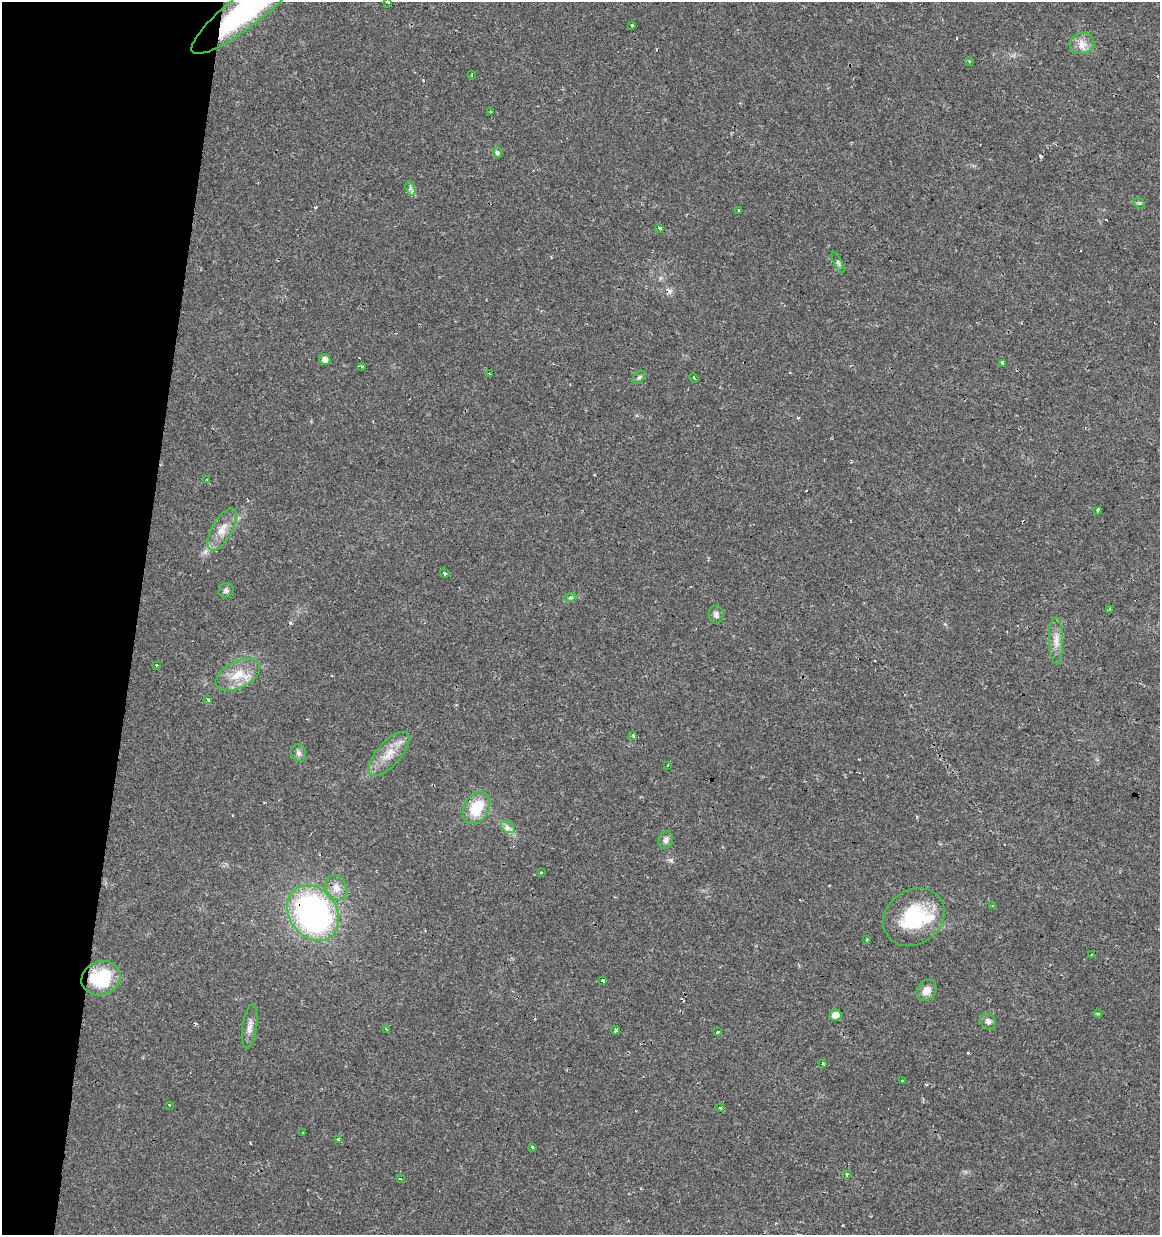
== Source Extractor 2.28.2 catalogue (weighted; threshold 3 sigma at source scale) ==
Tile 9 of 4 x 4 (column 1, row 3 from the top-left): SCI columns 287-1444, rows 1234-2466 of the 5145 x 4941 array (HDU 1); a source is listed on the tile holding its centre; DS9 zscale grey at full resolution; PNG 1162 x 1237 px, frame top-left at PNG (2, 2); each listed source drawn as its Kron ellipse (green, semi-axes under 4 px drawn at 4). Shown black and unused: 12% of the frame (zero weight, under 2 of 3 exposures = <1% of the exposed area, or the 3 px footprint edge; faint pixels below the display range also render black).
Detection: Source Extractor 2.28.2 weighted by HDU 2 'WHT'; one run over the whole footprint, this tile lists its part. Background 0.0131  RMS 0.003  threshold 0.0136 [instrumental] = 3 sigma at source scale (4.5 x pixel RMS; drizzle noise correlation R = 1.50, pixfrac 1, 0.0396/0.0396 arcsec/px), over >= 5 px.
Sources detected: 82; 17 cosmic-ray / hot-pixel residue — neither listed nor drawn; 1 inside a brighter listed object's ellipse — not listed separately; the other 64 listed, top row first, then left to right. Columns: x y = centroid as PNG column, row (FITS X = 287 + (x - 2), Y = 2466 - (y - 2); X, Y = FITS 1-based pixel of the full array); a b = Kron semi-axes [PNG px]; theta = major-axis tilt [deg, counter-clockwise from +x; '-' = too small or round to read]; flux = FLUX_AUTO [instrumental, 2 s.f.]
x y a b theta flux
388 2 3 3 - 0.5
247 9 70 16 38 57
632 26 3 3 - 2.4
1082 43 12 10 18 2.5
969 61 3 3 - 0.42
472 74 3 2 - 0.29
491 112 3 3 - 0.44
497 153 5 4 - 0.81
410 188 7 4 -72 0.82
1139 203 6 4 -42 0.49
738 211 3 3 - 1.9
659 228 4 3 - 1.7
838 263 12 3 -65 0.58
325 359 6 5 - 1.4
1002 363 4 4 - 0.37
362 366 3 3 - 1
490 374 3 2 - 0.33
639 377 8 5 48 0.64
694 378 5 3 - 0.34
207 480 3 2 - 0.28
1098 510 4 3 - 0.72
222 529 23 10 61 4.2
445 573 5 3 - 0.78
226 590 8 7 - 0.92
570 598 6 4 19 0.45
1110 609 3 2 - 1.1
716 615 9 7 -80 1.1
1056 640 23 7 -88 2.9
156 665 3 3 - 1.3
238 675 24 13 27 6.8
207 700 3 3 - 2.7
633 735 4 3 - 0.47
299 753 9 7 -75 1
389 754 27 12 48 5.4
668 765 2 2 - 0.27
477 808 17 12 59 10
508 827 8 5 -36 1.2
666 840 9 7 73 1.1
541 873 3 2 - 0.38
336 888 13 10 -69 2.7
993 906 3 3 - 1.9
313 913 30 23 -54 91
914 917 32 27 36 20
867 940 3 3 - 0.33
1092 954 3 2 - 0.64
101 978 20 17 21 17
603 981 3 3 - 2.2
926 990 11 9 51 2.3
1098 1014 4 3 - 0.4
836 1015 6 5 - 4
988 1021 9 7 -45 1.3
250 1027 22 7 81 2.1
386 1029 3 3 - 3.7
615 1030 4 4 - 0.9
718 1031 3 3 - 1.3
823 1063 3 3 - 1.3
903 1081 3 2 - 0.56
169 1105 3 3 - 0.89
720 1108 4 4 - 0.39
302 1133 3 2 - 0.31
339 1140 3 3 - 1.7
532 1147 3 3 - 1
846 1175 4 3 - 1.3
400 1179 3 2 - 0.43
Overlapping masked pixels (flux is a lower limit): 3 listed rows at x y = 247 9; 313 913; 101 978
Isophote crosses this tile's border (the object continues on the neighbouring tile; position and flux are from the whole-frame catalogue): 2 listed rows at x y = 388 2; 247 9